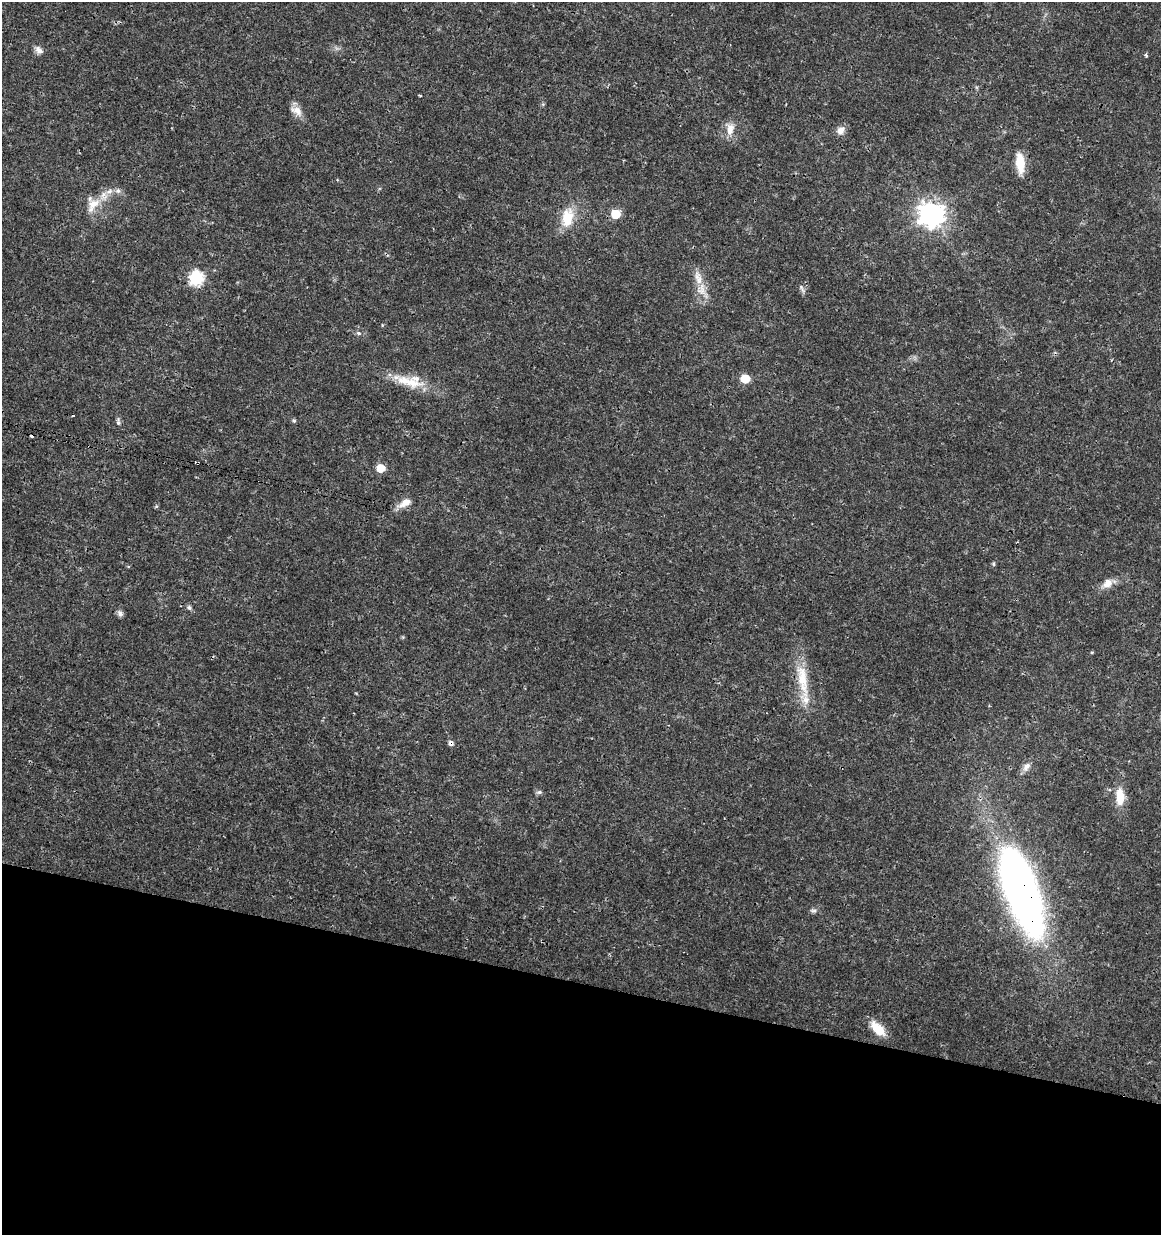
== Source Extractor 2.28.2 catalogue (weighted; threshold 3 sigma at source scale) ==
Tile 15 of 4 x 4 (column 3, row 4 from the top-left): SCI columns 2545-3703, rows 12-1244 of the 5148 x 4947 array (HDU 1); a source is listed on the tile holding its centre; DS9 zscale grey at full resolution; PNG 1163 x 1237 px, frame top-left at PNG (2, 2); no overlay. Shown black and unused: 20% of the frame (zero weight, under 3 of 4 exposures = <1% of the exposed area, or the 3 px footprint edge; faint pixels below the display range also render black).
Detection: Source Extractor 2.28.2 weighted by HDU 2 'WHT'; one run over the whole footprint, this tile lists its part. Background 0.0192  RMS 0.0018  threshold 0.00796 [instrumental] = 3 sigma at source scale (4.5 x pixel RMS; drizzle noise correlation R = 1.50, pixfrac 1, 0.0396/0.0396 arcsec/px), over >= 5 px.
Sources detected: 41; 1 inside a brighter object's white glare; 2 cosmic-ray / hot-pixel residue — not listed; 2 inside a brighter listed object's ellipse — not listed separately; the other 36 listed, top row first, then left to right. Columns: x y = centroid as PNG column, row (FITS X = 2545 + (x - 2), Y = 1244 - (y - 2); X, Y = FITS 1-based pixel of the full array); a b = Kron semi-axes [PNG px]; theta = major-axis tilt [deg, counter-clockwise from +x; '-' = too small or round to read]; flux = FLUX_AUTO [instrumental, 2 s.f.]
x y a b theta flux
39 50 13 7 -39 0.88
1146 55 5 3 - 0.28
543 104 6 4 45 0.23
297 111 18 10 -35 1.6
730 129 17 10 83 1.9
841 130 12 9 45 1.1
1020 163 23 9 -85 3.7
118 191 7 6 - 0.49
93 204 20 12 26 2.7
616 214 6 6 - 6
931 214 9 9 - 160
567 218 27 16 81 4.3
196 278 7 7 - 29
698 278 24 10 -75 2.5
802 288 14 4 -61 0.46
358 333 6 5 - 0.38
745 379 6 6 - 4.8
408 382 46 12 -15 5.1
73 416 3 3 - 0.51
294 420 5 5 - 0.31
118 422 10 5 -89 0.45
381 468 6 5 - 4.4
405 503 21 9 29 1.8
993 564 6 4 -89 0.23
1107 583 16 10 37 1.7
189 607 7 6 - 0.42
120 613 10 6 -54 0.57
1092 652 5 3 - 0.17
802 679 55 14 -83 6.5
451 743 7 6 - 0.54
1026 767 13 8 57 1.1
539 792 7 6 - 0.41
1120 797 21 10 -85 3.3
1027 896 131 26 -73 71
814 911 9 5 -5 0.44
878 1029 20 10 -45 3.4
Overlapping masked pixels (flux is a lower limit): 2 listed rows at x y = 451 743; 1027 896